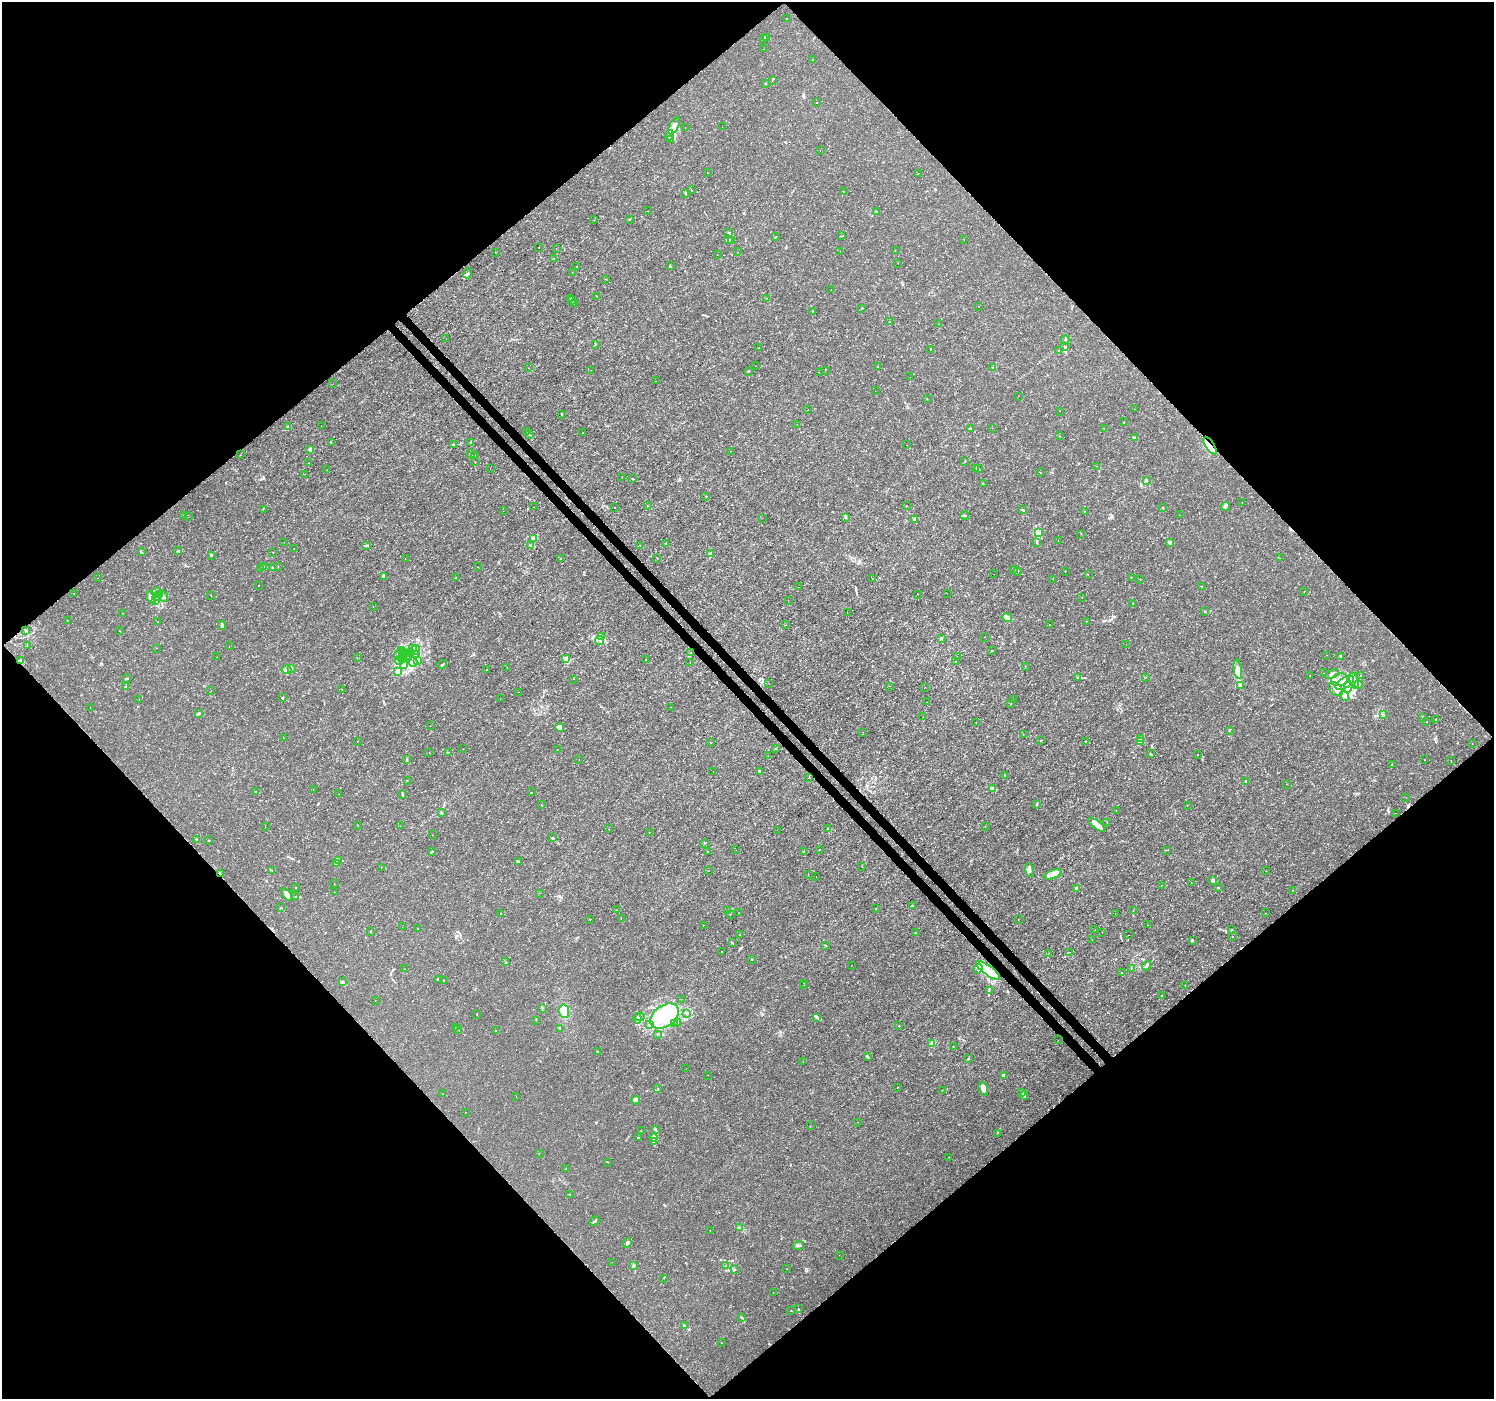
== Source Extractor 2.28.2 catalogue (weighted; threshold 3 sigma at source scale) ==
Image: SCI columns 46-6013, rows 187-5774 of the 6065 x 6025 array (HDU 1 of 3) = the unmasked area's bounding box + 8 px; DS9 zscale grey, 4 x 4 block average (1 PNG px = mean of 4 x 4 image px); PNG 1496 x 1401 px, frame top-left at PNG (2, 2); each listed source drawn as its Kron ellipse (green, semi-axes under 4 px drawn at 4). Shown black and unused: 51% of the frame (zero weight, under 3 of 4 exposures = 5% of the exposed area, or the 3 px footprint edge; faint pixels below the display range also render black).
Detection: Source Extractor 2.28.2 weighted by HDU 2 'WHT'. Background 0.00113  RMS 7.8e-04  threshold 0.00351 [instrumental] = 3 sigma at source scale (4.5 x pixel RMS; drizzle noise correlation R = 1.50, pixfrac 1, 0.0396/0.0396 arcsec/px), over >= 5 px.
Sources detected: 563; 6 inside a brighter object's white glare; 9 cosmic-ray / hot-pixel residue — neither listed nor drawn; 14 coinciding with a brighter row at this scale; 39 inside a brighter listed object's ellipse — not listed separately; the other 495 listed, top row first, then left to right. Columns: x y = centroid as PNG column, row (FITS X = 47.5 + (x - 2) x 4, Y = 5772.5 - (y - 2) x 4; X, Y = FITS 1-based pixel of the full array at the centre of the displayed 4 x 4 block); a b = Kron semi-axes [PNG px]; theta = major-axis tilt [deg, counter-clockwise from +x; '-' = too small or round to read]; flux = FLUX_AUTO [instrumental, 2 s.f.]
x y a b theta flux
786 18 2 2 - 0.13
766 37 2 2 - 0.23
764 38 2 2 - 0.35
764 49 2 2 - 0.074
812 60 2 2 - 0.09
772 80 2 2 - 0.11
766 83 2 2 - 0.22
816 102 2 2 - 0.12
674 126 9 4 63 3
722 127 2 2 - 0.075
685 128 2 2 - 0.1
669 135 5 2 - 0.82
670 139 2 2 - 0.16
820 150 2 2 - 0.091
707 173 2 2 - 0.11
918 174 2 2 - 0.087
691 190 2 2 - 0.26
843 191 2 2 - 0.26
685 193 2 2 - 0.15
648 211 2 2 - 0.084
876 212 2 2 - 0.16
629 219 2 2 - 0.2
594 220 2 2 - 0.12
729 232 3 2 - 0.36
776 236 2 2 - 0.2
842 236 2 2 - 0.2
729 240 3 2 - 0.51
732 240 2 2 - 0.34
964 240 2 2 - 0.11
539 248 2 2 - 0.092
556 248 2 2 - 0.18
895 250 2 2 - 0.12
840 251 2 2 - 0.084
737 252 2 2 - 0.1
495 253 2 2 - 0.11
717 254 2 2 - 0.17
554 258 2 2 - 0.18
898 263 2 2 - 0.14
670 265 2 2 - 0.24
577 266 2 2 - 0.095
572 272 2 2 - 0.14
467 273 5 3 - 1
606 279 2 2 - 0.099
831 290 2 2 - 0.16
596 296 2 2 - 0.15
570 298 3 2 - 0.24
766 298 2 2 - 0.13
572 301 3 2 - 0.48
574 303 2 2 - 0.11
979 307 2 2 - 0.062
861 309 2 2 - 0.13
812 311 2 2 - 0.13
889 322 2 2 - 0.12
939 324 2 2 - 0.15
446 339 2 2 - 0.14
1065 340 4 2 - 0.74
595 344 2 2 - 0.12
1065 347 2 2 - 0.27
759 348 2 2 - 0.066
930 349 2 2 - 0.24
1059 350 2 2 - 0.18
755 366 2 2 - 0.088
878 366 2 2 - 0.24
993 367 2 2 - 0.21
528 368 2 2 - 0.077
591 370 2 2 - 0.064
825 370 2 2 - 0.11
748 371 2 2 - 0.37
819 372 2 2 - 0.1
910 377 2 2 - 0.1
655 381 2 2 - 0.056
333 384 2 2 - 0.074
875 391 2 2 - 0.071
1018 396 2 2 - 0.22
927 399 2 2 - 0.37
1135 409 2 2 - 0.16
808 410 2 2 - 0.072
1059 411 2 2 - 0.077
561 414 2 2 - 0.19
1124 422 2 2 - 0.17
797 424 2 2 - 0.1
321 425 2 2 - 0.18
288 427 2 2 - 0.52
970 428 3 2 - 0.81
992 428 2 2 - 0.47
1103 428 2 2 - 0.14
526 431 2 2 - 0.15
582 433 2 2 - 0.14
529 435 2 2 - 0.12
1059 435 2 2 - 0.38
1134 438 2 2 - 0.18
470 442 2 2 - 0.22
331 443 2 2 - 0.19
453 444 3 2 - 0.5
906 445 2 2 - 0.13
1210 446 10 4 -57 3.4
310 449 3 2 - 1.2
730 451 2 2 - 0.11
470 453 2 2 - 0.36
241 455 2 2 - 0.11
475 456 2 2 - 0.32
475 462 2 2 - 0.079
964 462 3 2 - 0.16
309 463 2 2 - 0.08
1096 466 2 2 - 0.088
490 468 2 2 - 0.091
975 468 2 2 - 0.36
979 469 2 2 - 0.23
326 470 2 2 - 0.14
1040 472 2 2 - 0.085
305 474 2 2 - 0.28
622 477 2 2 - 0.097
633 479 2 2 - 0.32
1146 481 2 2 - 0.16
983 484 2 2 - 0.13
706 496 2 2 - 0.2
1242 502 2 2 - 0.082
648 506 2 2 - 0.17
907 506 2 2 - 0.2
534 507 2 2 - 0.092
1225 507 4 3 - 0.88
615 508 2 2 - 0.11
1162 508 2 2 - 0.27
263 509 2 2 - 0.089
1023 510 3 2 - 0.55
503 511 2 2 - 0.078
1084 511 2 2 - 0.2
964 515 4 2 - 0.65
1179 515 2 2 - 0.066
183 516 2 2 - 0.12
189 517 2 2 - 0.17
845 517 3 2 - 0.58
762 518 2 2 - 0.088
914 520 3 2 - 0.47
1038 533 3 2 - 0.35
1081 534 2 2 - 0.093
533 539 3 2 - 0.5
1058 541 2 2 - 0.12
284 542 2 2 - 0.14
1037 542 2 2 - 0.36
1170 542 2 2 - 1.7
666 543 3 2 - 0.34
367 545 3 2 - 0.47
640 545 2 2 - 0.14
531 546 3 2 - 0.53
294 548 2 2 - 0.082
177 551 4 2 - 0.48
141 552 3 2 - 0.42
273 552 2 2 - 0.17
711 553 3 2 - 0.62
211 555 3 2 - 0.56
405 558 2 2 - 0.085
657 558 2 2 - 0.16
1279 558 2 2 - 0.088
560 559 2 2 - 0.12
264 566 3 2 - 0.36
278 566 2 2 - 0.094
477 567 2 2 - 0.11
273 568 2 2 - 0.34
260 569 2 2 - 0.22
1014 569 2 2 - 0.43
1018 571 2 2 - 0.064
1065 571 2 2 - 0.25
994 574 2 2 - 0.088
1088 575 2 2 - 0.11
384 576 4 3 - 0.74
1131 577 2 2 - 0.14
98 578 2 2 - 0.12
455 578 2 2 - 0.16
872 579 2 2 - 0.1
1053 579 2 2 - 0.093
1140 579 2 2 - 0.21
259 585 2 2 - 0.18
1201 586 2 2 - 0.16
799 587 2 2 - 0.13
156 592 5 3 - 1.6
1304 592 2 2 - 0.13
74 593 2 2 - 0.096
947 593 2 2 - 0.06
159 594 2 2 - 0.34
918 594 2 2 - 0.19
211 595 2 2 - 0.2
151 597 7 3 -61 1.8
157 597 3 2 - 0.65
163 597 5 3 - 0.94
1082 597 2 2 - 0.11
155 600 4 2 - 0.52
788 601 2 2 - 0.14
1133 603 2 2 - 0.15
373 607 2 2 - 0.091
847 612 2 2 - 0.098
1205 612 2 2 - 0.22
123 613 2 2 - 0.18
1007 617 5 3 - 1.1
67 620 2 2 - 0.15
1086 621 2 2 - 0.14
157 622 2 2 - 0.13
222 625 4 3 - 1.2
785 625 2 2 - 0.11
1049 625 2 2 - 0.13
26 631 2 2 - 0.28
119 631 2 2 - 0.26
602 636 3 2 - 0.84
984 637 2 2 - 0.099
941 638 4 2 - 0.53
599 640 4 2 - 0.7
1126 644 2 2 - 0.063
27 646 2 2 - 0.079
229 646 2 2 - 0.085
157 648 2 2 - 0.12
412 648 2 2 - 0.49
415 650 5 3 - 1.3
402 651 2 2 - 0.5
992 651 2 2 - 0.3
410 653 4 2 - 0.86
691 653 2 2 - 0.32
399 654 6 2 73 1.3
403 654 5 2 - 0.74
407 655 3 2 - 0.27
416 655 4 2 - 0.57
1327 655 2 2 - 0.092
957 656 2 2 - 0.42
1341 656 3 2 - 0.46
217 657 2 2 - 0.11
357 657 2 2 - 0.08
409 658 4 3 - 1
402 659 3 2 - 0.56
565 659 2 2 - 0.62
646 659 2 2 - 0.12
418 660 2 2 - 0.28
21 661 4 3 - 1.2
399 661 4 3 - 1
956 661 2 2 - 0.16
413 662 5 4 - 1.9
690 662 2 2 - 0.077
404 664 3 3 - 0.77
442 665 5 2 - 0.67
1025 666 2 2 - 0.29
507 667 2 2 - 0.12
291 669 3 2 - 0.49
1238 669 10 4 -80 3
287 670 5 3 - 6
487 670 2 2 - 0.27
397 672 2 2 - 0.19
1323 673 2 2 - 0.086
1332 674 7 3 24 1.5
1361 675 2 2 - 0.094
1310 676 2 2 - 0.17
1078 677 2 2 - 0.14
1145 677 2 2 - 0.12
126 679 4 2 - 0.4
573 679 2 2 - 0.11
1339 680 8 6 13 4.4
1354 681 8 2 -76 1.5
1345 683 10 5 32 6.2
769 684 2 2 - 0.084
1359 684 3 2 - 0.39
1241 685 3 2 - 1.1
890 686 2 2 - 0.1
126 687 3 2 - 0.33
925 687 2 2 - 0.068
1348 687 6 4 80 2.4
342 689 2 2 - 0.12
1336 689 8 5 -45 3.8
211 691 2 2 - 0.11
519 692 2 2 - 0.12
1344 696 5 3 - 1.7
283 697 3 2 - 0.5
500 699 2 2 - 0.079
139 700 2 2 - 0.11
1013 700 2 2 - 0.13
927 702 2 2 - 0.071
1011 704 2 2 - 0.11
670 707 2 2 - 0.068
90 708 2 2 - 0.068
198 714 3 2 - 0.39
1383 715 3 2 - 0.5
923 717 2 2 - 0.15
1422 717 2 2 - 0.42
1436 720 2 2 - 0.22
1427 721 2 2 - 0.09
976 722 2 2 - 0.082
430 726 2 2 - 0.09
559 727 5 3 - 1.9
1229 730 3 2 - 0.31
862 732 2 2 - 0.073
1023 734 2 2 - 0.1
283 737 2 2 - 0.13
1140 738 3 2 - 0.54
1041 740 2 2 - 0.3
358 741 2 2 - 0.14
1141 741 4 2 - 0.81
711 742 2 2 - 0.11
1086 742 2 2 - 0.31
1472 743 2 2 - 0.16
775 748 2 2 - 0.15
463 749 2 2 - 0.49
557 749 2 2 - 0.19
448 752 2 2 - 0.18
429 753 2 2 - 0.11
1150 753 2 2 - 0.12
1198 755 2 2 - 0.26
768 756 2 2 - 0.079
579 759 2 2 - 0.081
406 760 2 2 - 0.25
1424 760 2 2 - 0.086
1451 761 2 2 - 0.15
1392 764 2 2 - 0.26
759 771 2 2 - 1.1
713 772 2 2 - 0.081
1005 775 2 2 - 0.27
809 778 2 2 - 0.2
407 780 2 2 - 0.18
1246 781 2 2 - 0.65
1286 784 2 2 - 0.16
993 788 4 2 - 0.72
313 790 2 2 - 0.15
255 792 2 2 - 0.24
532 792 2 2 - 0.23
338 794 2 2 - 0.086
403 794 3 2 - 0.71
1406 797 2 2 - 0.067
541 805 2 2 - 0.14
1036 805 2 2 - 0.16
1187 805 2 2 - 0.17
1116 811 2 2 - 0.066
442 813 2 2 - 0.27
1395 813 2 2 - 0.073
1107 823 2 2 - 0.1
357 825 2 2 - 0.12
1097 825 10 4 -37 2.6
400 826 2 2 - 1.1
985 826 2 2 - 0.19
265 827 2 2 - 0.45
609 829 2 2 - 0.11
827 829 2 2 - 0.24
777 830 2 2 - 0.081
649 832 2 2 - 0.28
433 835 2 2 - 0.13
552 838 3 2 - 0.37
197 840 3 2 - 1.3
209 841 2 2 - 0.2
705 843 2 2 - 0.18
736 850 2 2 - 0.19
819 850 2 2 - 0.11
1166 850 2 2 - 0.19
708 851 2 2 - 0.22
804 851 2 2 - 0.33
432 852 3 2 - 0.52
339 861 4 2 - 0.8
518 862 3 2 - 0.4
336 864 2 2 - 0.39
862 866 2 2 - 0.24
381 867 2 2 - 0.11
272 870 4 2 - 0.42
1029 870 7 2 -78 1
709 871 2 2 - 0.066
1266 871 2 2 - 0.078
220 874 2 2 - 0.25
808 874 2 2 - 0.11
1052 874 10 3 17 2.3
816 876 2 2 - 0.076
1213 880 3 2 - 1.3
1191 883 2 2 - 0.14
334 884 2 2 - 0.2
1161 885 2 2 - 0.11
296 887 2 2 - 0.16
1218 887 2 2 - 0.22
1076 888 3 2 - 1.2
1293 890 3 2 - 0.2
334 892 2 2 - 0.18
540 893 2 2 - 0.11
287 894 7 3 -54 2.7
296 896 2 2 - 0.16
912 905 3 2 - 0.41
280 908 2 2 - 0.18
876 909 2 2 - 0.11
616 910 2 2 - 0.089
728 911 3 3 - 0.64
1133 911 2 2 - 0.2
500 913 2 2 - 0.28
739 913 2 2 - 0.11
1115 913 2 2 - 0.14
1265 913 2 2 - 0.13
730 914 2 2 - 0.13
621 918 2 2 - 0.074
590 919 2 2 - 0.17
1018 920 2 2 - 0.1
703 925 2 2 - 0.43
1147 925 2 2 - 0.1
402 927 2 2 - 0.21
418 928 2 2 - 0.11
1232 929 2 2 - 0.16
1095 930 2 2 - 0.13
370 931 2 2 - 0.19
915 932 2 2 - 0.39
1102 932 2 2 - 0.5
740 935 3 2 - 0.34
1128 935 2 2 - 0.11
1232 937 2 2 - 0.12
1092 940 2 2 - 0.094
1192 940 2 2 - 2
732 943 3 2 - 0.38
825 945 2 2 - 0.22
722 951 2 2 - 0.18
1069 952 2 2 - 0.1
1049 953 2 2 - 0.14
752 959 2 2 - 0.36
506 962 2 2 - 0.2
852 965 2 2 - 0.08
1146 966 5 2 - 1.1
978 968 5 4 - 2.2
1131 968 2 2 - 0.11
404 969 2 2 - 0.13
988 970 14 5 -36 5.9
1121 973 2 2 - 0.18
438 980 2 2 - 0.28
444 980 2 2 - 0.24
342 981 3 2 - 0.18
804 983 2 2 - 0.62
804 985 2 2 - 0.11
1185 985 2 2 - 0.099
989 990 2 2 - 0.28
1162 996 2 2 - 0.19
681 999 2 2 - 0.092
375 1001 2 2 - 0.11
542 1008 2 2 - 0.12
564 1011 7 5 -82 5.1
687 1013 3 2 - 0.35
477 1015 2 2 - 0.12
665 1016 16 10 35 15
640 1017 5 4 - 0.95
817 1017 3 2 - 0.5
637 1019 5 2 - 1
536 1020 2 2 - 0.14
677 1022 2 2 - 0.16
649 1024 2 2 - 0.36
675 1024 2 2 - 0.26
899 1026 2 2 - 0.096
455 1027 3 2 - 0.26
559 1028 3 2 - 0.43
458 1030 2 2 - 0.17
496 1031 2 2 - 0.2
657 1034 2 2 - 0.16
1058 1040 2 2 - 0.13
932 1044 3 3 - 1.2
953 1047 2 2 - 0.19
598 1052 2 2 - 0.33
867 1057 4 2 - 0.37
968 1058 2 2 - 0.49
803 1062 2 2 - 0.093
686 1068 2 2 - 0.34
708 1075 2 2 - 0.15
1004 1075 3 2 - 1.4
897 1087 2 2 - 0.21
658 1088 2 2 - 0.12
983 1089 7 4 -70 2
942 1090 2 2 - 0.13
1022 1092 2 2 - 0.27
442 1094 2 2 - 0.13
1024 1096 4 3 - 0.79
516 1097 2 2 - 0.061
635 1100 4 2 - 1.3
465 1112 2 2 - 0.11
857 1122 2 2 - 0.3
810 1126 2 2 - 0.13
641 1130 2 2 - 0.1
656 1130 3 2 - 0.39
997 1133 2 2 - 0.16
638 1138 2 2 - 0.38
654 1138 4 2 - 1
653 1142 3 2 - 0.35
539 1153 2 2 - 0.063
949 1157 2 2 - 0.087
608 1162 2 2 - 0.17
565 1169 2 2 - 0.14
569 1194 2 2 - 0.21
594 1221 5 2 - 0.56
740 1228 3 2 - 0.49
710 1230 2 2 - 0.19
627 1243 5 3 - 1.2
798 1246 6 2 24 0.86
839 1255 2 2 - 0.088
612 1262 2 2 - 0.094
634 1265 2 2 - 0.17
725 1266 2 2 - 0.094
786 1269 2 2 - 0.26
735 1270 2 2 - 0.27
664 1278 2 2 - 0.16
773 1292 2 2 - 0.15
798 1309 2 2 - 0.15
791 1310 2 2 - 0.099
741 1317 2 2 - 0.43
685 1326 2 2 - 0.65
721 1343 2 2 - 0.1
Overlapping masked pixels (flux is a lower limit): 3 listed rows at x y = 1210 446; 21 661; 988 970
Diffuse or blended objects may show on this block-average render without a row.